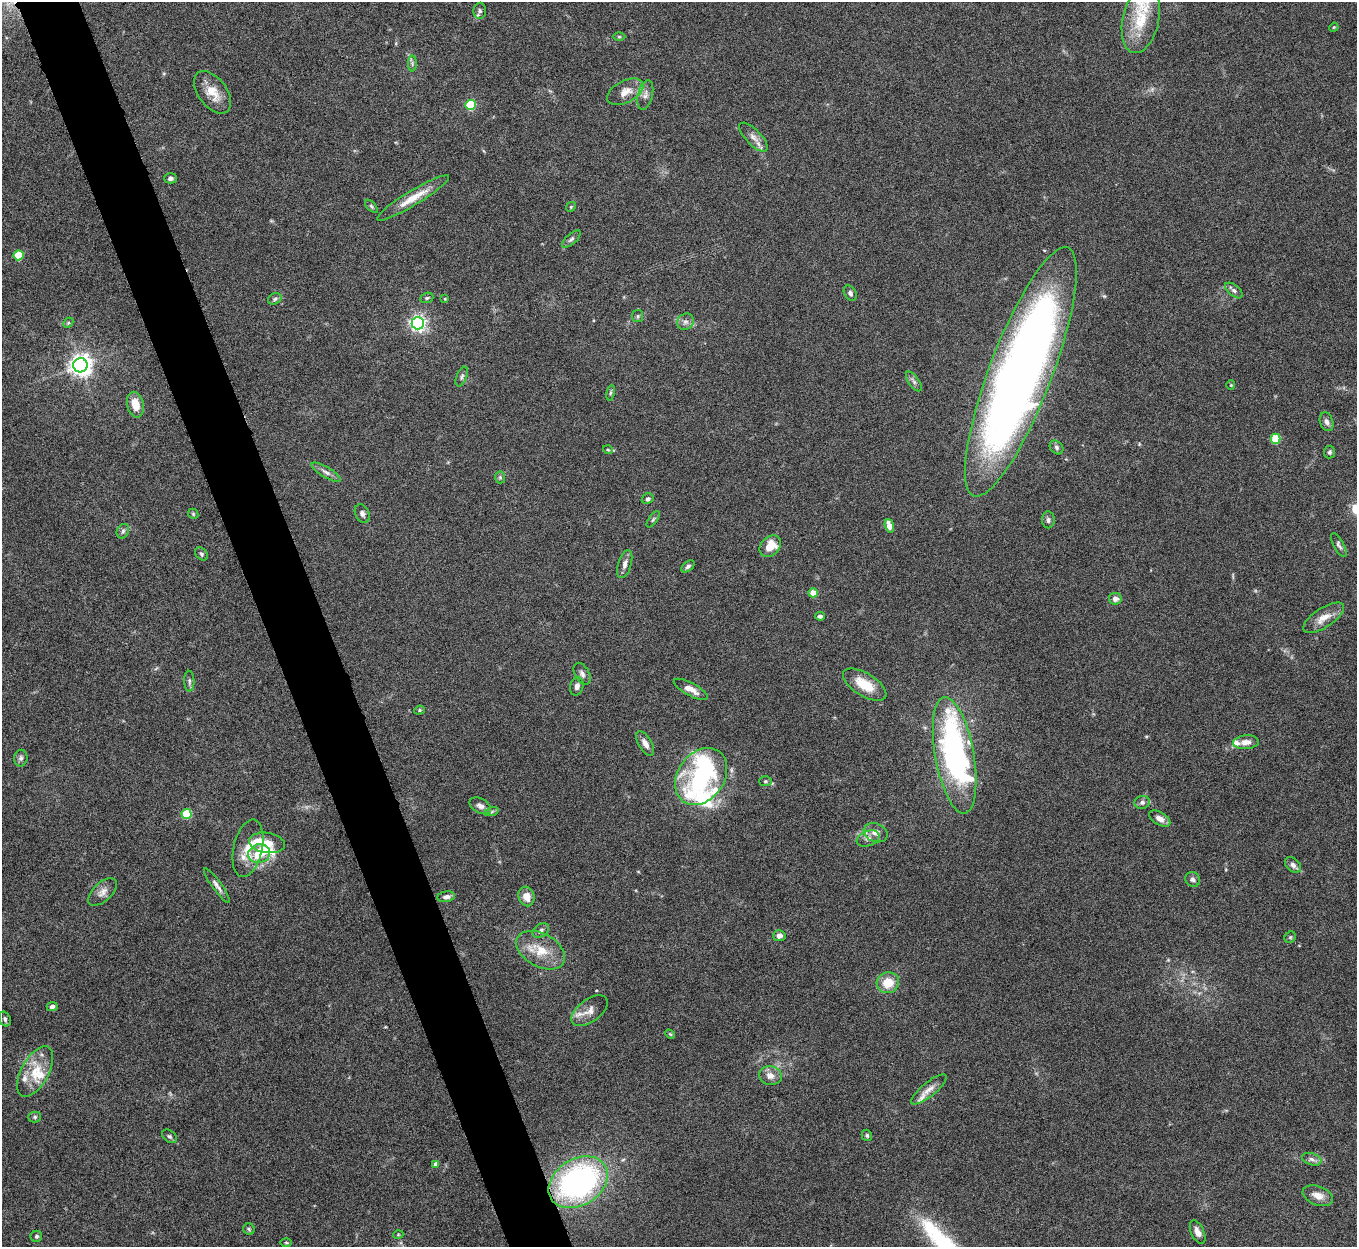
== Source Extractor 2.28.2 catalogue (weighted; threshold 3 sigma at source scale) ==
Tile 11 of 4 x 4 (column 3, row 3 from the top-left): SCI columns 2710-4064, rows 1395-2639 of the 5422 x 5403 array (HDU 1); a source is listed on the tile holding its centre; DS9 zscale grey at full resolution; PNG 1359 x 1249 px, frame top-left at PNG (2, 2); each listed source drawn as its Kron ellipse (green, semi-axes under 4 px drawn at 4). Shown black and unused: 5% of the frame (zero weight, under 5 of 10 exposures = <1% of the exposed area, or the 3 px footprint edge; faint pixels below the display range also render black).
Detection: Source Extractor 2.28.2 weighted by HDU 2 'WHT'; one run over the whole footprint, this tile lists its part. Background 0.145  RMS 0.0057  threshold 0.0235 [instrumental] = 3 sigma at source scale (4.09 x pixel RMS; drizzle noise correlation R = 1.36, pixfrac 0.8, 0.05/0.05 arcsec/px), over >= 5 px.
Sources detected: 123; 3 inside a brighter object's white glare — neither listed nor drawn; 13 inside a brighter listed object's ellipse — not listed separately; the other 107 listed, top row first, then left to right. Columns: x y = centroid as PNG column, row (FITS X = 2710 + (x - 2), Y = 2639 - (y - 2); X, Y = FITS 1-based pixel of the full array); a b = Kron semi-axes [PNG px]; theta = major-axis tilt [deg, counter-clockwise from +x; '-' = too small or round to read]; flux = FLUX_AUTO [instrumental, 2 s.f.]
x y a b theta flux
480 11 8 6 87 1.4
1141 20 34 18 78 20
1334 27 5 3 - 0.48
619 37 6 4 0 0.65
412 64 8 4 90 0.97
213 92 24 14 -53 9.4
625 92 19 11 28 6.3
645 95 15 7 76 2.8
470 105 5 5 - 33
753 137 19 7 -47 3.9
170 178 6 5 - 1.4
413 198 42 7 31 11
371 206 8 4 -46 0.94
571 207 5 4 - 0.65
571 239 11 5 42 1.5
18 255 5 5 - 20
1234 290 10 5 -39 1.7
850 293 8 6 -58 1.6
427 298 7 5 21 0.84
275 299 7 5 25 1.1
445 299 3 3 - 0.45
638 316 6 5 - 1
685 322 9 7 39 2
68 323 6 4 45 0.76
418 323 6 6 - 180
80 365 7 7 - 400
1021 372 133 31 69 570
462 377 10 5 68 1.4
914 381 11 5 -54 1.7
1231 385 4 4 - 0.5
611 393 8 4 81 0.95
135 405 13 8 -77 7.7
1327 422 10 6 -71 2
1275 439 5 5 - 21
1056 447 7 6 - 1.4
608 450 5 3 - 0.58
1329 452 6 5 - 1.2
326 472 17 5 -31 2.6
500 477 6 5 - 0.95
648 499 6 5 - 1.2
193 514 5 4 - 0.68
362 514 10 7 -66 1.9
653 519 9 4 54 0.91
1048 520 8 6 -87 1.5
889 526 7 4 -71 7.5
123 531 7 6 - 1.2
1339 545 13 5 -62 1.6
770 546 12 9 45 9.6
201 554 7 5 -51 1
625 564 14 6 73 2.8
688 566 7 4 38 1.3
813 593 4 4 - 9.3
1115 599 6 6 - 2.6
820 616 5 4 - 1.3
1324 618 23 9 33 6.7
582 674 12 7 -61 2.3
189 681 10 5 -89 1.4
865 685 24 11 -31 12
577 686 9 6 76 2.4
691 689 19 6 -28 4.5
419 710 5 4 - 0.83
1246 742 13 7 4 3.6
645 744 14 6 -59 3.3
955 755 59 19 -80 150
21 758 8 6 80 1.5
701 776 31 23 54 49
765 781 6 5 - 0.95
1142 802 8 6 14 1.9
480 806 12 7 -29 2.6
492 811 7 4 19 0.96
187 814 5 5 - 26
1160 819 12 6 -30 3.8
876 833 12 9 -22 3.9
868 839 12 7 21 2.4
267 843 18 10 -8 8.5
248 848 29 14 77 11
259 854 11 9 14 12
1293 865 9 6 -42 2.4
1193 879 8 7 - 1.5
217 885 21 5 -54 2.5
103 892 17 9 42 3.9
526 896 10 8 -74 5.1
446 897 9 5 9 2.2
541 931 9 6 34 1.9
779 936 6 5 - 2.7
1290 937 6 5 - 0.75
541 950 26 16 -29 13
888 983 11 10 - 9.9
52 1006 5 4 - 1.8
590 1011 21 11 36 5.6
5 1019 8 5 -65 1.3
670 1034 5 3 - 0.55
35 1072 28 13 61 13
770 1076 11 9 -11 4.3
929 1089 22 7 39 4.6
35 1117 6 5 - 0.94
867 1135 6 5 - 0.99
169 1136 8 5 -37 1.3
1312 1159 10 6 -18 2
436 1164 4 4 - 3.1
578 1182 32 23 32 140
1318 1196 16 9 -21 5.3
249 1229 6 5 - 0.92
1198 1232 12 6 -65 3.2
398 1235 5 3 - 0.45
36 1236 6 5 - 0.99
286 1242 5 3 - 0.57